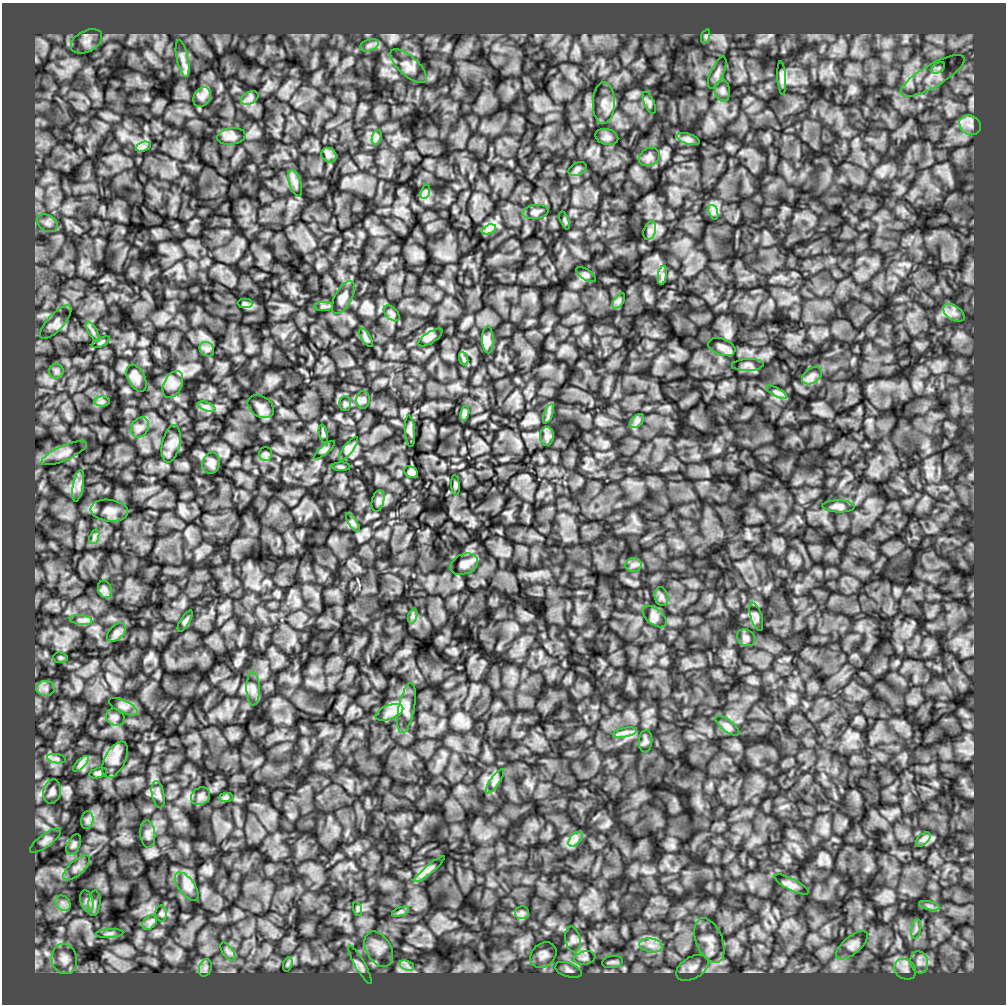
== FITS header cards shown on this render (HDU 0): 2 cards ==
NAXIS1  =                 1004
NAXIS2  =                 1002

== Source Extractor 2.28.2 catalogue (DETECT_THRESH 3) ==
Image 1004 x 1002 px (HDU 0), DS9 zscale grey, 1 PNG px = 1 image px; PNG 1008 x 1006 px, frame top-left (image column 1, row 1002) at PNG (2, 3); each listed source drawn as its Kron ellipse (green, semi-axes under 4 px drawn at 4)
Background 37100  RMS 650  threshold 1950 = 3 sigma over >= 5 px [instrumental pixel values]
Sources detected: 150; all 150 listed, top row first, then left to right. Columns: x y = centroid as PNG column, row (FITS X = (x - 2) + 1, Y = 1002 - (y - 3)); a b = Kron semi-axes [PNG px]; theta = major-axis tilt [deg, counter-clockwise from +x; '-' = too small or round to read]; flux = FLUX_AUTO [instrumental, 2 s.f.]
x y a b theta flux
706 36 7 4 72 84000
86 41 17 10 28 390000
369 45 9 5 20 160000
183 59 19 6 -79 280000
409 66 23 9 -42 380000
938 68 7 5 34 100000
717 73 17 6 66 200000
933 76 36 11 31 740000
782 78 17 4 -86 150000
722 91 11 7 -84 180000
202 97 10 8 57 220000
250 98 9 6 25 160000
604 103 21 11 89 400000
649 103 12 5 -67 120000
970 125 11 9 -31 310000
231 136 14 8 8 240000
377 137 7 4 71 110000
607 137 11 8 -15 170000
688 139 12 5 -17 160000
143 147 7 4 18 120000
329 155 8 6 -45 160000
649 157 11 8 30 190000
578 169 9 6 27 120000
295 183 14 6 -73 200000
425 192 7 4 72 99000
535 212 13 7 8 160000
713 212 7 4 -72 120000
565 220 9 3 -69 59000
47 223 11 8 -31 230000
489 229 7 4 18 140000
650 231 10 6 71 160000
586 275 11 5 -34 110000
662 275 9 4 81 130000
343 298 18 8 61 250000
619 301 9 4 53 110000
245 303 7 5 -1 84000
323 306 9 4 0 110000
392 313 10 6 -44 110000
954 313 12 7 -34 270000
56 322 21 8 48 320000
93 332 11 3 -61 110000
366 338 11 4 -57 110000
430 338 14 5 32 140000
488 340 13 5 -88 190000
101 342 10 3 26 62000
722 347 14 8 -19 220000
207 349 8 6 -45 150000
464 359 7 4 -71 83000
748 365 16 6 2 170000
56 371 7 7 - 140000
812 376 11 7 37 230000
136 378 14 8 -63 260000
173 385 14 9 63 340000
776 392 11 3 -29 130000
363 400 8 7 - 130000
102 401 7 5 0 110000
345 404 7 6 - 84000
206 406 9 4 -19 130000
261 406 14 10 -35 250000
465 413 7 4 75 100000
549 414 10 3 69 110000
637 421 8 5 45 120000
140 427 11 8 58 230000
410 431 16 5 -85 120000
323 434 9 4 -77 69000
547 436 9 7 -90 170000
171 444 19 9 78 360000
349 449 14 5 52 190000
324 450 13 4 40 110000
64 453 24 7 24 370000
266 454 7 6 - 110000
211 463 11 8 75 200000
341 467 9 4 0 63000
411 472 7 5 -29 120000
455 485 10 4 -85 71000
78 486 16 5 80 250000
378 501 11 6 76 140000
839 506 16 6 -1 190000
109 511 19 11 -6 400000
353 523 10 4 -57 93000
94 537 7 4 72 120000
464 564 14 10 20 260000
634 565 8 6 0 150000
105 589 9 6 -70 160000
661 597 9 6 -77 140000
413 616 7 4 71 96000
655 616 14 8 -39 220000
756 617 14 5 -72 150000
81 620 11 5 -6 170000
185 621 12 4 59 100000
116 632 11 7 45 190000
746 638 10 8 -32 160000
60 658 7 5 -7 73000
46 689 9 7 -1 220000
253 689 16 6 -89 280000
123 707 15 6 -25 220000
407 708 25 8 79 360000
389 712 14 7 20 340000
115 717 10 8 -25 170000
727 726 14 6 -37 170000
625 732 12 4 11 190000
645 741 11 6 86 130000
56 759 9 4 -9 130000
115 760 19 10 62 450000
81 764 10 3 45 140000
98 773 9 5 15 90000
495 781 14 5 55 160000
52 792 12 9 82 220000
158 794 13 6 -78 180000
200 796 10 8 36 190000
226 797 7 4 1 85000
87 820 9 6 83 140000
148 834 14 7 -84 220000
575 839 8 5 46 170000
923 839 9 5 45 150000
46 840 18 6 37 230000
74 845 11 6 65 130000
77 868 17 7 42 280000
429 869 20 4 40 190000
792 884 19 5 -27 200000
187 886 16 8 -53 320000
87 901 11 6 -75 210000
63 903 8 6 -45 210000
94 903 13 6 85 190000
929 906 10 4 -13 150000
357 909 7 4 -72 74000
400 912 9 4 19 98000
161 913 8 6 -90 92000
522 913 7 6 - 130000
150 922 8 5 45 150000
916 929 10 5 79 130000
109 933 14 4 3 150000
573 939 13 7 -77 210000
709 941 23 13 -68 540000
651 945 11 7 -10 310000
852 945 19 8 40 300000
379 949 19 12 -61 500000
228 952 10 5 -55 160000
543 955 14 11 43 290000
585 958 10 6 10 170000
64 959 15 12 -78 420000
612 962 10 6 9 120000
919 962 11 8 -72 270000
288 964 7 4 71 89000
360 965 22 5 -60 200000
407 966 7 4 -19 150000
205 968 9 6 72 150000
692 968 18 10 31 380000
905 969 12 9 -39 290000
568 970 14 7 -19 170000